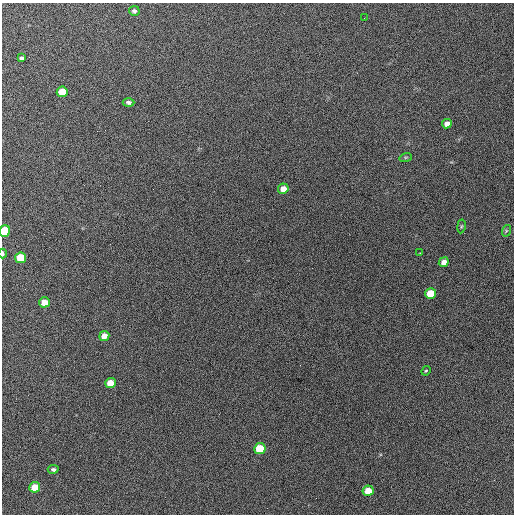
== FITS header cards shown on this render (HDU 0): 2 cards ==
NAXIS1  =                  512 / Axis length
NAXIS2  =                  512 / Axis length

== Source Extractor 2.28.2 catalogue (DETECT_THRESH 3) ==
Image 512 x 512 px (HDU 0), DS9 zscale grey, 1 PNG px = 1 image px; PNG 516 x 516 px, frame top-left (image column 1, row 512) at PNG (2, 3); each listed source drawn as its Kron ellipse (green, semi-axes under 4 px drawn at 4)
Background 693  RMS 28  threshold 82.6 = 3 sigma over >= 5 px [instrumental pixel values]
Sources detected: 24; all 24 listed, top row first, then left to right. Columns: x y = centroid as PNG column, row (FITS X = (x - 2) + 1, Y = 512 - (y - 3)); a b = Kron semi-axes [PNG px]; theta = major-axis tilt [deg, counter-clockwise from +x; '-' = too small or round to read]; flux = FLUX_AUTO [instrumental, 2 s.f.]
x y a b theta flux
134 11 5 5 - 4800
364 18 3 2 - 1400
22 58 4 4 - 4200
62 92 5 5 - 46000
128 102 6 4 -2 4900
447 124 5 4 - 9500
406 157 6 4 18 2400
283 189 5 5 - 19000
461 226 7 3 81 2300
5 231 6 5 - 87000
506 231 6 4 72 2200
420 253 2 2 - 2300
3 254 5 2 - 4600
21 258 5 5 - 63000
444 262 5 4 - 10000
431 294 5 5 - 50000
44 302 5 5 - 23000
104 336 5 5 - 17000
426 371 5 4 - 2000
110 383 5 5 - 29000
260 449 5 5 - 67000
53 469 5 4 - 4200
35 487 5 5 - 35000
368 491 5 5 - 34000
At the frame edge (FLAGS 8, measured only in part): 2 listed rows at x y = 5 231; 3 254